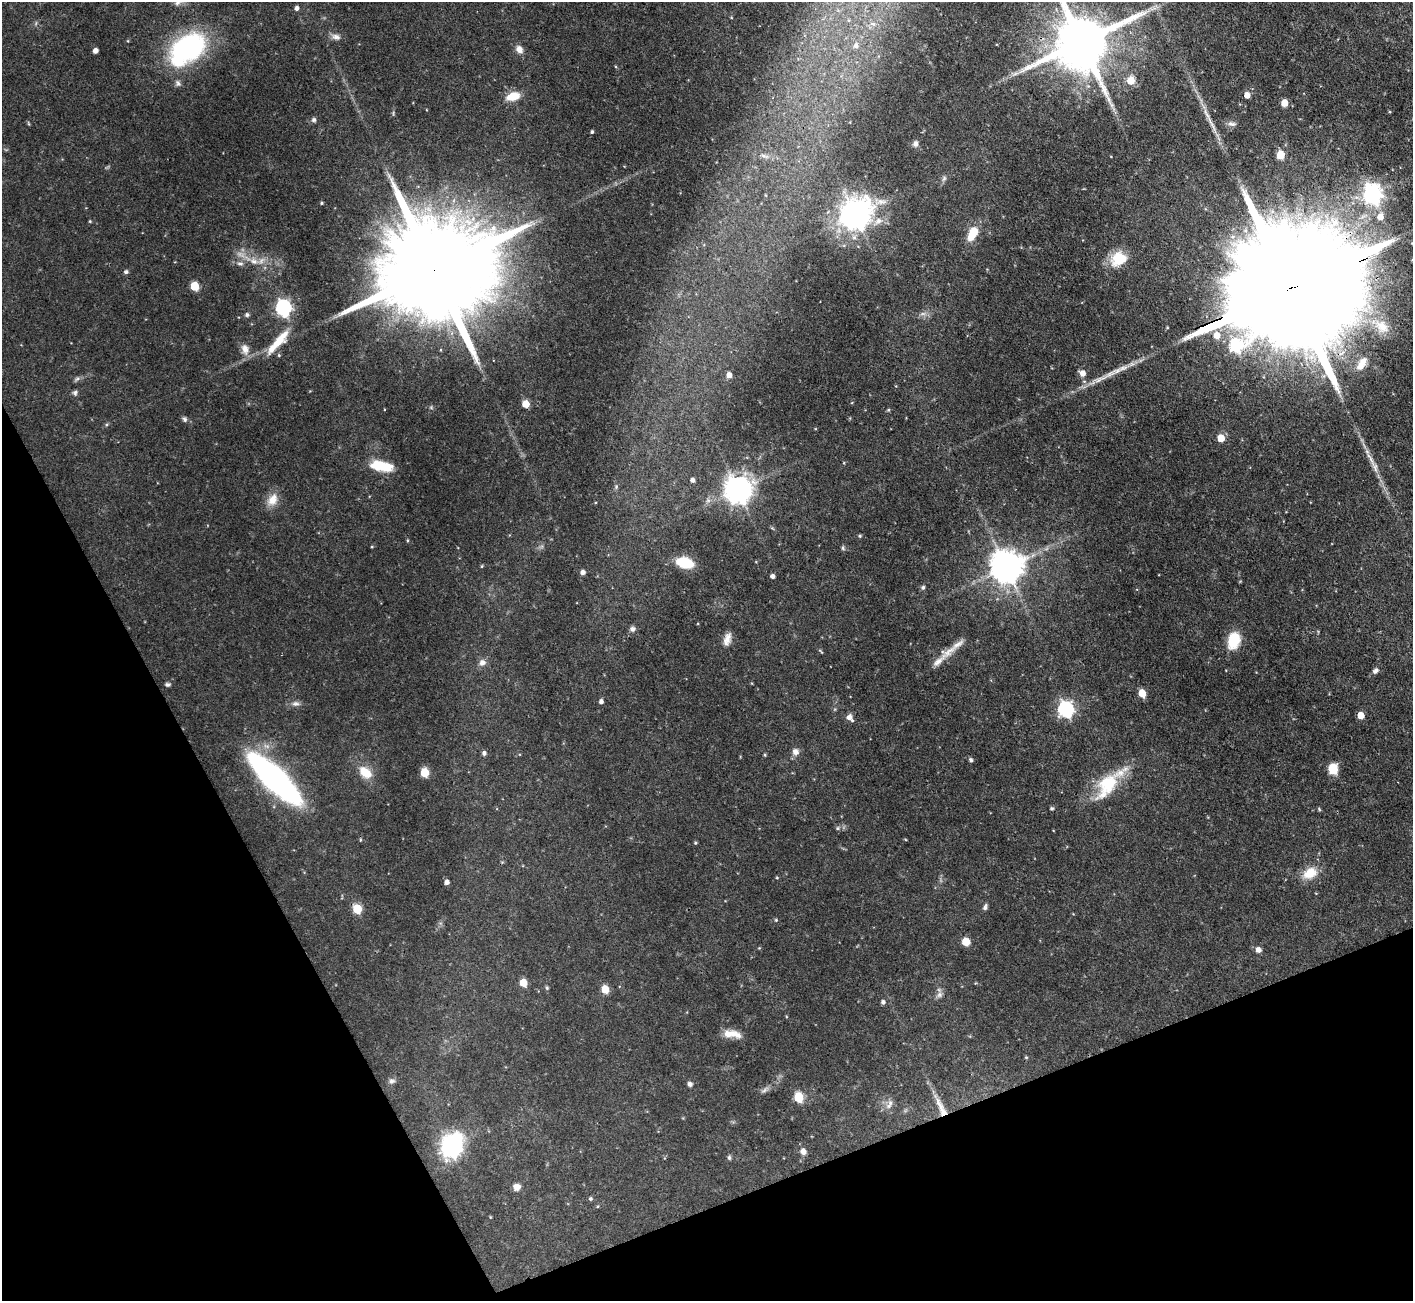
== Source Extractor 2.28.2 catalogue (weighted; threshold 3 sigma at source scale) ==
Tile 14 of 4 x 4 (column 2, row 4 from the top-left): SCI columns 1413-2823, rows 287-1585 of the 5648 x 5635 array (HDU 1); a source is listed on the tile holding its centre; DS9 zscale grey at full resolution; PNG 1415 x 1303 px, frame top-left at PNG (2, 2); no overlay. Shown black and unused: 22% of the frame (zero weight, under 3 of 4 exposures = <1% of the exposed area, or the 3 px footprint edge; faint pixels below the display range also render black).
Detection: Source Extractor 2.28.2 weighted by HDU 2 'WHT'; one run over the whole footprint, this tile lists its part. Background 0.0581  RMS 0.0044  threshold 0.0199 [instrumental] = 3 sigma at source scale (4.5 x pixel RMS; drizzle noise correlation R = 1.50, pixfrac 1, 0.05/0.05 arcsec/px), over >= 5 px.
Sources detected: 133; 3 too faint to see at this stretch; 1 inside a brighter object's white glare — not listed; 6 inside a brighter listed object's ellipse — not listed separately; the other 123 listed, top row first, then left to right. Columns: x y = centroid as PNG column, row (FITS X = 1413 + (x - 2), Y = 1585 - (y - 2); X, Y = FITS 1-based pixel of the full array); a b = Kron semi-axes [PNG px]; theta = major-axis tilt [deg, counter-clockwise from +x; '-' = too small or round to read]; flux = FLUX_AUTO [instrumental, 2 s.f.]
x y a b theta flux
178 3 11 7 41 2.2
297 8 5 4 - 1.4
1153 8 14 4 16 2.1
873 24 7 4 18 1
336 37 13 7 -18 2.1
1081 42 18 17 - 3400
997 44 3 3 - 0.37
856 46 9 7 -88 2.3
188 47 32 21 27 79
519 49 11 8 -58 2.6
95 51 4 4 - 2.4
1015 74 11 4 11 1.4
1131 80 10 9 - 5.2
178 83 10 7 -56 1.4
1247 95 5 4 - 3.7
513 96 14 8 15 7.9
1284 103 5 5 - 7.7
314 120 7 6 - 1.1
28 123 6 3 -71 0.45
1212 124 27 5 -62 4.4
1232 124 13 6 -7 1.7
592 132 4 3 - 0.67
916 143 8 6 81 1.6
1280 155 6 5 - 10
764 156 14 3 -11 1.6
944 178 8 6 73 1.1
1372 194 8 7 - 220
321 203 4 3 - 0.57
856 215 11 10 - 510
1380 217 8 7 - 3.9
90 221 4 3 - 0.42
878 221 16 9 34 4.4
973 233 17 9 61 9
1118 259 18 15 27 12
254 261 13 9 -39 4.2
240 263 11 4 0 1.3
432 270 56 22 22 19000
126 272 6 5 - 0.85
194 286 5 5 - 17
1287 290 91 25 22 40000
283 308 7 6 - 110
247 315 6 6 - 0.95
1382 326 25 15 -40 11
1216 335 7 6 - 4.7
278 342 40 10 48 12
245 349 16 10 -75 3.9
1361 364 20 10 58 6.3
1082 373 7 6 - 3
729 375 5 5 - 2.6
77 379 8 5 35 1
75 393 7 6 - 1
525 404 5 5 - 7.6
888 410 5 4 - 0.49
184 419 7 6 - 1.1
1221 438 5 5 - 8.2
1371 459 31 5 -60 4.9
381 466 25 10 -11 13
692 480 5 4 - 1.6
616 487 6 4 74 0.65
738 490 9 8 - 590
272 500 18 13 60 5.5
860 536 5 4 - 0.6
407 540 5 3 - 0.42
372 547 4 3 - 0.35
843 548 6 5 - 0.72
685 563 13 8 -15 19
482 566 5 3 - 0.41
1006 567 10 9 - 890
583 572 5 5 - 1.7
772 576 5 4 - 1.4
923 587 6 5 - 0.93
632 629 8 7 - 1.4
727 639 16 8 72 3.4
1234 640 18 12 74 13
820 651 9 2 -40 0.48
948 652 29 11 31 7.1
482 662 9 8 - 2.4
1375 670 8 6 46 1.5
168 684 7 5 0 0.95
1142 693 5 5 - 9.4
601 701 5 4 - 1.4
296 704 11 7 4 1.8
1065 709 7 7 - 100
1361 715 5 5 - 6.5
849 717 8 7 - 2
795 752 9 9 - 2.4
484 753 5 5 - 1.3
765 755 5 3 - 0.42
971 760 5 4 - 0.97
1333 769 10 8 -78 9
365 772 18 12 -39 7.5
424 773 5 5 - 16
274 779 45 13 -44 210
1107 785 40 20 55 22
1052 808 5 4 - 0.69
1319 809 6 3 -47 0.49
837 828 5 5 - 0.68
695 843 4 4 - 0.5
1310 873 21 15 26 7.8
777 878 4 3 - 0.38
447 882 5 5 - 1.9
985 907 9 5 77 1.1
357 909 6 5 - 19
776 920 5 4 - 0.48
966 942 7 7 - 5.9
1258 950 5 5 - 2.5
523 983 5 5 - 10
547 988 5 4 - 0.65
605 989 5 5 - 11
939 995 9 8 - 1.8
883 1002 5 5 - 1.2
728 1034 14 10 -5 4.4
1026 1057 5 4 - 0.49
392 1081 9 7 11 1.3
690 1084 6 6 - 1.1
799 1097 6 5 - 24
889 1106 9 7 33 1.9
941 1108 30 8 -64 6.8
450 1147 10 8 62 260
803 1151 9 8 - 2.3
729 1157 6 5 - 0.84
517 1187 8 8 - 2.7
590 1199 5 5 - 0.65
Overlapping masked pixels (flux is a lower limit): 5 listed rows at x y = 1081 42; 432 270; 1287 290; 274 779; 941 1108
Isophote crosses this tile's border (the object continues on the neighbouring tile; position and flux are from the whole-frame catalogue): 3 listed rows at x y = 178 3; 1081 42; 1287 290